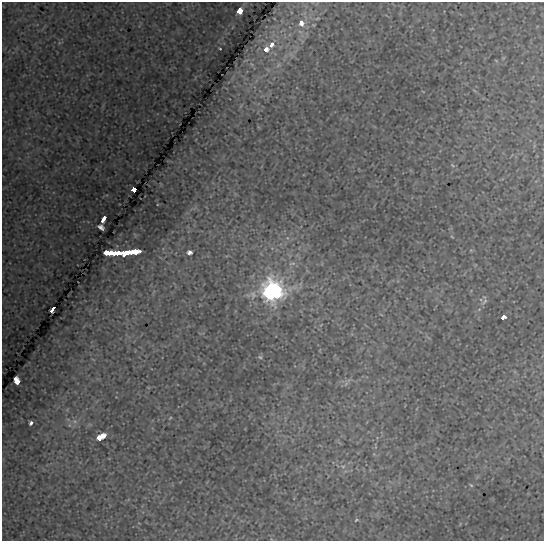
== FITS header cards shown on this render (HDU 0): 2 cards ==
NAXIS1  =                  542
NAXIS2  =                  539

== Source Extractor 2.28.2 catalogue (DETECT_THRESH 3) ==
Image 542 x 539 px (HDU 0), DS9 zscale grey, 1 PNG px = 1 image px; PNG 546 x 543 px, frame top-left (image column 1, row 539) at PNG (2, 2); no overlay
Background 0.00842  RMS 5.5e-04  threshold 0.00166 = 3 sigma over >= 5 px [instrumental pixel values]
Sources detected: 28; all 28 listed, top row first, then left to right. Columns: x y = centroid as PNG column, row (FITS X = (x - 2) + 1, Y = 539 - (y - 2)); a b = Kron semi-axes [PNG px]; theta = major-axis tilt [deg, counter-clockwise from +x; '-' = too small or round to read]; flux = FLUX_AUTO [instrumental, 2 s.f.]
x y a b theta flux
239 11 5 4 - 0.93
301 23 9 7 -78 0.27
272 44 7 5 52 0.3
220 49 3 2 - 0.028
266 49 8 7 - 0.32
278 65 8 4 53 0.079
452 165 7 4 -32 0.058
134 190 5 4 - 0.3
103 219 5 3 - 0.6
101 227 7 4 -36 0.15
133 252 11 4 11 0.97
189 252 5 4 - 0.14
111 253 10 4 -4 1.6
122 253 15 5 4 1.5
292 263 12 4 1 0.12
272 291 10 10 - 16
485 301 12 5 47 0.12
52 310 5 3 - 0.43
503 317 5 3 - 0.19
260 357 6 5 - 0.054
16 380 7 5 -58 0.64
170 418 4 3 - 0.032
74 421 6 4 -70 0.079
31 423 4 3 - 0.13
101 437 8 4 34 0.78
343 466 6 4 0 0.069
471 485 6 3 -44 0.045
356 520 5 3 - 0.039